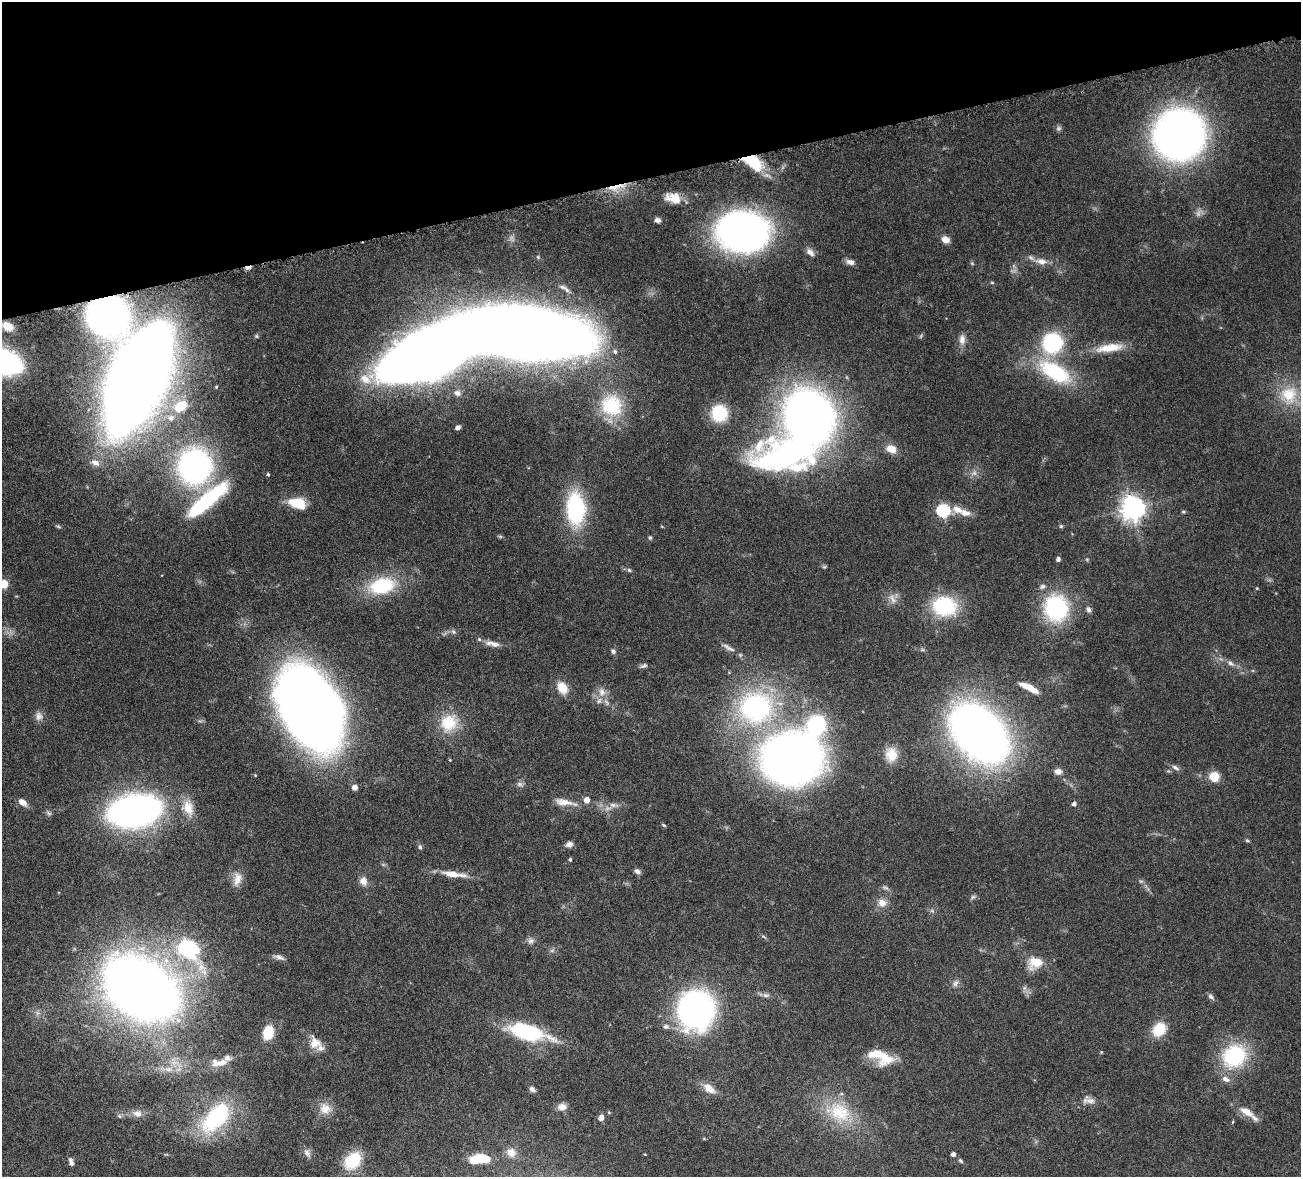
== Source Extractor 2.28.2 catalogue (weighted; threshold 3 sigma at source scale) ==
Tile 3 of 4 x 4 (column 3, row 1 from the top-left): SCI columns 2757-4055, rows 3859-5033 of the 5511 x 5251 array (HDU 1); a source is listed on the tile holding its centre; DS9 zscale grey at full resolution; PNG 1303 x 1179 px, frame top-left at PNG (2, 2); no overlay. Shown black and unused: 15% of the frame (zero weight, under 4 of 8 exposures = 8% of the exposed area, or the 3 px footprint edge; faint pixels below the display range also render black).
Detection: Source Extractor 2.28.2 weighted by HDU 2 'WHT'; one run over the whole footprint, this tile lists its part. Background 0.116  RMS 0.0034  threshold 0.0138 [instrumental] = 3 sigma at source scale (4.09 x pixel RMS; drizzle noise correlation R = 1.36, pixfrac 0.8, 0.05/0.05 arcsec/px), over >= 5 px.
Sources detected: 155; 2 too faint to see at this stretch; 2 inside a brighter object's white glare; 1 cosmic-ray / hot-pixel residue — not listed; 10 inside a brighter listed object's ellipse — not listed separately; the other 140 listed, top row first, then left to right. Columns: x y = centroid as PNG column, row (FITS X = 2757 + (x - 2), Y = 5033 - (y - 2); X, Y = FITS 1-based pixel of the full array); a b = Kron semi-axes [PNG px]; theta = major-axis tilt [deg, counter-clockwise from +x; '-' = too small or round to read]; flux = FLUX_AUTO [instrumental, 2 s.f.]
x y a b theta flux
1059 128 8 7 - 0.7
1179 135 31 30 - 250
754 163 26 14 -36 9.6
615 187 25 5 16 3.6
673 198 18 10 -14 4.4
657 220 6 5 - 1.3
743 232 35 29 -13 170
945 240 8 7 - 2.4
810 252 13 7 -42 1.5
538 257 5 5 - 0.39
1041 261 15 8 -7 2.5
850 262 11 6 -12 1.5
972 263 5 5 - 0.38
992 282 5 3 - 0.31
567 290 12 5 -56 1.1
107 315 36 33 -42 130
8 326 12 8 -30 3.7
524 333 78 31 -7 810
256 336 5 5 - 0.42
962 339 14 8 89 2
1052 343 20 19 - 25
1110 348 35 10 8 6.9
615 352 7 5 -58 0.72
2 362 29 16 -18 84
1055 372 44 20 -30 24
137 378 67 28 66 920
457 393 8 7 - 1.1
1289 395 26 24 76 11
612 405 31 29 -56 17
181 406 13 10 33 7.5
719 413 17 16 - 13
809 417 51 44 78 210
171 418 9 8 - 1.6
458 427 5 4 - 0.89
891 449 10 7 -25 4.1
95 462 12 7 -18 1.7
195 466 31 29 81 80
974 473 7 6 - 1.1
268 474 5 4 - 0.33
207 501 53 13 41 34
297 503 17 10 -17 8.5
1132 508 8 8 - 270
575 509 38 21 -87 27
957 510 15 10 -18 3
943 511 6 6 - 37
1183 512 5 5 - 0.44
1061 526 5 5 - 0.49
500 536 6 4 -18 0.42
650 538 6 5 - 0.45
1058 559 4 4 - 0.92
824 567 6 5 - 0.41
629 570 5 5 - 0.53
4 584 5 5 - 10
382 586 32 18 13 18
1257 588 4 4 - 0.24
892 599 16 7 -60 2
944 606 27 22 -7 21
1056 608 26 23 -79 32
1088 609 9 6 -69 0.9
453 632 8 6 -44 0.78
493 644 23 7 -10 2.5
729 648 21 6 -31 1.9
613 651 7 6 - 0.72
1231 663 10 6 -26 1.3
644 666 10 5 20 0.74
562 688 15 11 -60 4.5
1029 688 25 7 -27 4.6
602 692 12 10 -79 2.5
310 708 57 36 -62 490
756 708 48 45 0 55
39 716 12 10 -86 1.7
449 723 24 22 43 9.3
816 725 23 21 60 23
979 733 42 28 -49 330
891 754 19 15 -84 5
792 759 37 31 19 330
1175 767 11 5 -31 1
1058 771 10 8 -8 1.7
1214 777 8 8 - 6.1
519 784 9 6 -16 0.92
355 787 5 5 - 1.9
587 800 5 5 - 2.5
22 802 10 6 -31 2.1
563 802 27 8 -9 3.6
1074 804 5 5 - 0.97
614 805 16 6 -9 1.9
188 808 22 12 -72 4.8
135 811 34 20 10 170
663 825 6 4 -28 0.38
1247 840 6 4 -3 0.4
569 844 8 6 16 1.4
420 847 6 5 - 0.62
570 859 4 3 - 0.5
637 871 7 6 - 1
452 874 26 8 -9 4.3
237 879 19 10 77 2.9
363 881 11 9 -72 2.1
885 888 10 5 -30 0.72
973 897 7 5 43 0.61
882 903 11 10 - 2.6
932 911 6 6 - 0.64
763 936 6 4 -20 0.45
531 941 10 8 30 1.2
186 948 14 8 -45 61
552 951 7 4 1 0.59
279 957 13 6 -20 1.2
1035 962 18 13 24 6.1
955 983 10 7 61 1.2
141 988 40 24 -31 790
1024 988 6 6 - 0.81
766 995 9 6 -1 1
1211 997 10 5 -41 0.84
696 1010 29 26 82 110
666 1026 8 7 - 0.93
1159 1029 17 14 47 7
528 1032 27 10 -14 40
268 1033 14 10 75 7.5
315 1043 17 14 -66 4
883 1056 28 21 -47 8.4
1234 1056 28 24 38 24
221 1063 26 9 12 4.1
168 1069 12 7 0 2.2
709 1088 18 10 -37 3.3
532 1089 8 6 -35 0.96
1090 1101 15 9 -33 1.9
562 1107 12 8 6 2
325 1109 15 14 - 3.7
839 1112 37 26 -23 16
1247 1112 22 10 -30 3.9
137 1113 13 9 -18 2
119 1116 6 5 - 0.52
216 1117 44 23 48 28
601 1118 6 5 - 1.7
307 1153 13 7 -60 1.4
511 1153 12 11 - 2.6
953 1154 4 4 - 1.2
478 1159 17 9 10 8.8
352 1161 23 17 47 10
960 1161 6 4 -41 0.46
71 1162 8 4 -73 1.3
Overlapping masked pixels (flux is a lower limit): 3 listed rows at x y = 754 163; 615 187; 107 315
Isophote crosses this tile's border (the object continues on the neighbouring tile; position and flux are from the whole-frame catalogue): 2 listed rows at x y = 2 362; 4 584